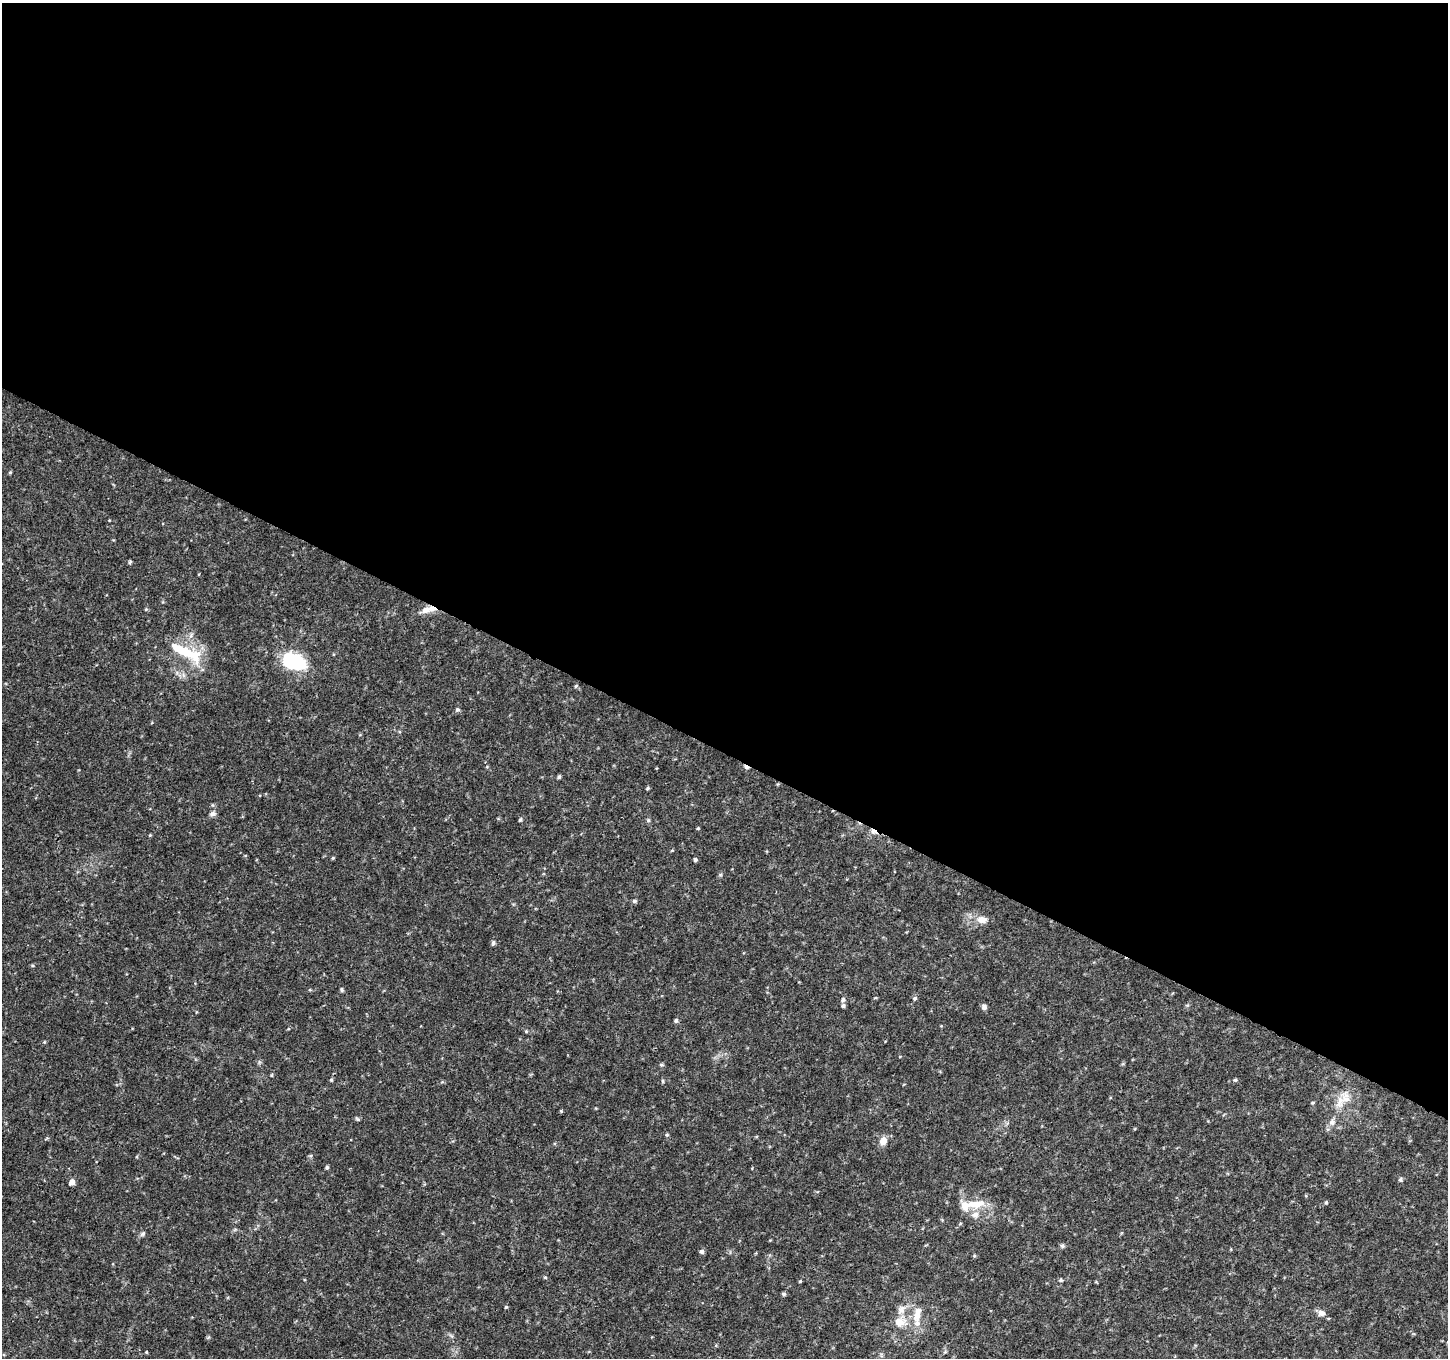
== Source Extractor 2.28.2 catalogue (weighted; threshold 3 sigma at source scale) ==
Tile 3 of 4 x 4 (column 3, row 1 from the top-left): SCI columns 2897-4342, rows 4270-5625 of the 5800 x 5892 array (HDU 1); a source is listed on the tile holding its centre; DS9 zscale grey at full resolution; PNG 1450 x 1360 px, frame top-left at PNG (2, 3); no overlay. Shown black and unused: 55% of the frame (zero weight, under 3 of 4 exposures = <1% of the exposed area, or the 3 px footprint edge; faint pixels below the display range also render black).
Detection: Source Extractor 2.28.2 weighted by HDU 2 'WHT'; one run over the whole footprint, this tile lists its part. Background 0.0318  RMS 0.0035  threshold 0.0159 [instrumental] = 3 sigma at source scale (4.5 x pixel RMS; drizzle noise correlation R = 1.50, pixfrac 1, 0.0396/0.0396 arcsec/px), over >= 5 px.
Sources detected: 66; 1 cosmic-ray / hot-pixel residue — not listed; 6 inside a brighter listed object's ellipse — not listed separately; the other 59 listed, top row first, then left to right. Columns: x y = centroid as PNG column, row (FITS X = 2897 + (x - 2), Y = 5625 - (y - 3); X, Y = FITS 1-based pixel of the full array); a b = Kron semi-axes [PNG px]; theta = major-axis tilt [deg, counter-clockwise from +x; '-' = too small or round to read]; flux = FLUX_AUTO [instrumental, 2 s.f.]
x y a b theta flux
10 472 4 4 - 0.39
130 562 5 4 - 0.49
146 609 5 4 - 0.35
426 610 13 10 20 2.7
186 652 50 14 -26 14
293 661 19 11 -18 32
576 686 5 4 - 0.42
457 709 6 5 - 0.59
559 777 4 4 - 0.69
647 788 5 4 - 0.46
212 814 9 6 9 0.98
520 820 5 4 - 0.54
648 820 6 4 -46 0.5
698 828 4 3 - 0.33
874 831 9 6 -31 1.3
150 835 5 4 - 0.33
333 858 4 4 - 0.37
695 860 5 4 - 0.62
635 901 6 5 - 0.65
982 920 15 10 -3 3.2
493 943 7 5 80 0.65
342 990 5 4 - 0.59
915 998 6 6 - 0.66
843 1000 6 5 - 0.84
984 1007 7 7 - 1
676 1020 5 5 - 0.77
526 1031 5 4 - 0.4
44 1042 4 4 - 0.34
271 1075 5 3 - 0.31
331 1080 5 5 - 0.44
1235 1080 5 5 - 0.47
663 1081 6 3 -71 0.39
1346 1098 16 12 -85 4.2
561 1111 4 3 - 0.33
358 1119 5 5 - 0.53
1332 1122 9 8 - 1.5
667 1135 5 4 - 0.46
883 1141 11 9 58 2.8
310 1156 6 4 43 0.49
327 1167 4 4 - 0.62
1400 1180 5 5 - 0.59
72 1182 6 5 - 2
1326 1202 5 4 - 0.39
976 1204 31 10 6 6.4
975 1215 10 9 - 2.1
142 1234 8 5 28 0.71
1062 1246 6 5 - 0.65
702 1251 5 5 - 0.83
974 1256 5 3 - 0.36
545 1277 5 4 - 0.37
1061 1280 5 5 - 0.54
800 1281 4 4 - 0.34
784 1294 5 4 - 0.66
506 1307 4 4 - 0.38
901 1310 13 10 62 2.6
1321 1313 10 8 -9 1.7
900 1322 16 12 2 4.7
917 1323 23 10 -71 4.6
146 1352 4 4 - 0.28
Overlapping masked pixels (flux is a lower limit): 1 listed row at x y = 874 831